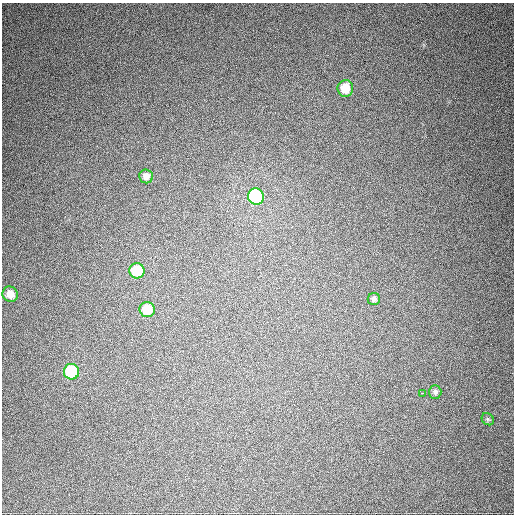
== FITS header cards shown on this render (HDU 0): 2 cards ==
NAXIS1  =                  512
NAXIS2  =                  512

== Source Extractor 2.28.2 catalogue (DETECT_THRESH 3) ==
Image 512 x 512 px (HDU 0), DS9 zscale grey, 1 PNG px = 1 image px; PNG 516 x 516 px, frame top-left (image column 1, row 512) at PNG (2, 3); each listed source drawn as its Kron ellipse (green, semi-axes under 4 px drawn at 4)
Background 662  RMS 18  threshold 54.9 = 3 sigma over >= 5 px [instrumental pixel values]
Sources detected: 11; all 11 listed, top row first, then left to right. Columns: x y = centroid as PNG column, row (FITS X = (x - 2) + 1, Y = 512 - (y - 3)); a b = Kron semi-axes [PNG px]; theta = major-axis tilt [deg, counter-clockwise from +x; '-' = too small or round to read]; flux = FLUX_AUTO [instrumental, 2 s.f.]
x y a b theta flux
345 88 8 8 - 24000
146 176 7 7 - 7400
256 197 8 8 - 170000
137 271 8 7 - 45000
10 294 8 7 - 14000
374 299 6 6 - 3800
147 310 8 7 - 27000
71 372 8 7 - 90000
435 392 7 6 - 3200
422 393 3 2 - 3800
488 419 7 5 -45 2000